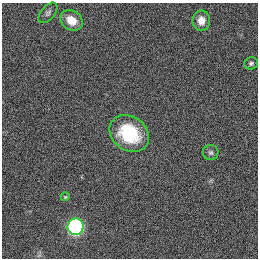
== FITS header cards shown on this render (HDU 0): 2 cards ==
NAXIS1  =                  256
NAXIS2  =                  256

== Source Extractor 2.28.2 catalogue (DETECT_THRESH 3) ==
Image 256 x 256 px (HDU 0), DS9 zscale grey, 1 PNG px = 1 image px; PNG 260 x 260 px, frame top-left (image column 1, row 256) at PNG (2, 3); each listed source drawn as its Kron ellipse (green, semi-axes under 4 px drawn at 4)
Background 1120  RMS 5.2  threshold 15.6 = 3 sigma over >= 5 px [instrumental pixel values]
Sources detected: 8; all 8 listed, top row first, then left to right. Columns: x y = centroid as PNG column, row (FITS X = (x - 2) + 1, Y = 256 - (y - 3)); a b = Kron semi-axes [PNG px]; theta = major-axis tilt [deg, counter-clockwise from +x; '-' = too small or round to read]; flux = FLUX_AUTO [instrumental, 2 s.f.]
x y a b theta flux
48 13 12 7 49 1400
71 20 12 9 -32 6500
201 21 10 8 -89 2900
251 63 7 6 - 800
129 134 21 17 -34 18000
211 153 8 7 - 990
65 197 4 4 - 340
75 227 8 8 - 67000